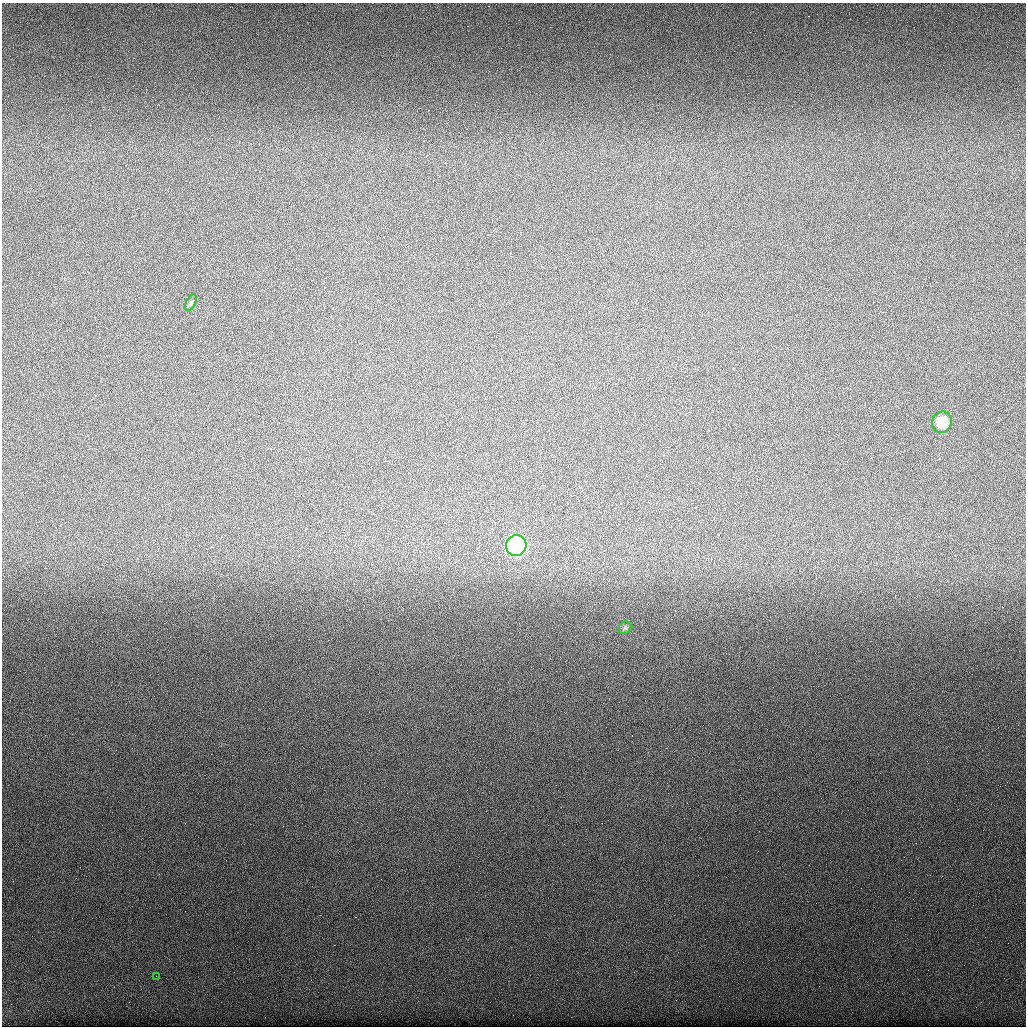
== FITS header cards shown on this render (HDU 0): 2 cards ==
NAXIS1  =                 1024
NAXIS2  =                 1024

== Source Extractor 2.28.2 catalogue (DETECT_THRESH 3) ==
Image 1024 x 1024 px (HDU 0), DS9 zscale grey, 1 PNG px = 1 image px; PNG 1028 x 1028 px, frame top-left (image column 1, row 1024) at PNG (2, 3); each listed source drawn as its Kron ellipse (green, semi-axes under 4 px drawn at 4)
Background 1000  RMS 49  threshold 146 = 3 sigma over >= 5 px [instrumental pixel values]
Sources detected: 5; all 5 listed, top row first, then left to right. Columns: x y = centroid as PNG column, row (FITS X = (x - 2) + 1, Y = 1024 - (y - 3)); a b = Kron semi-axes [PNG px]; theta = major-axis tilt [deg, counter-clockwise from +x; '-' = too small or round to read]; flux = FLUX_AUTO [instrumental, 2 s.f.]
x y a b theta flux
191 303 9 5 64 7200
942 422 11 9 67 83000
516 546 10 10 - 480000
625 628 7 5 43 6400
156 976 2 2 - 1300